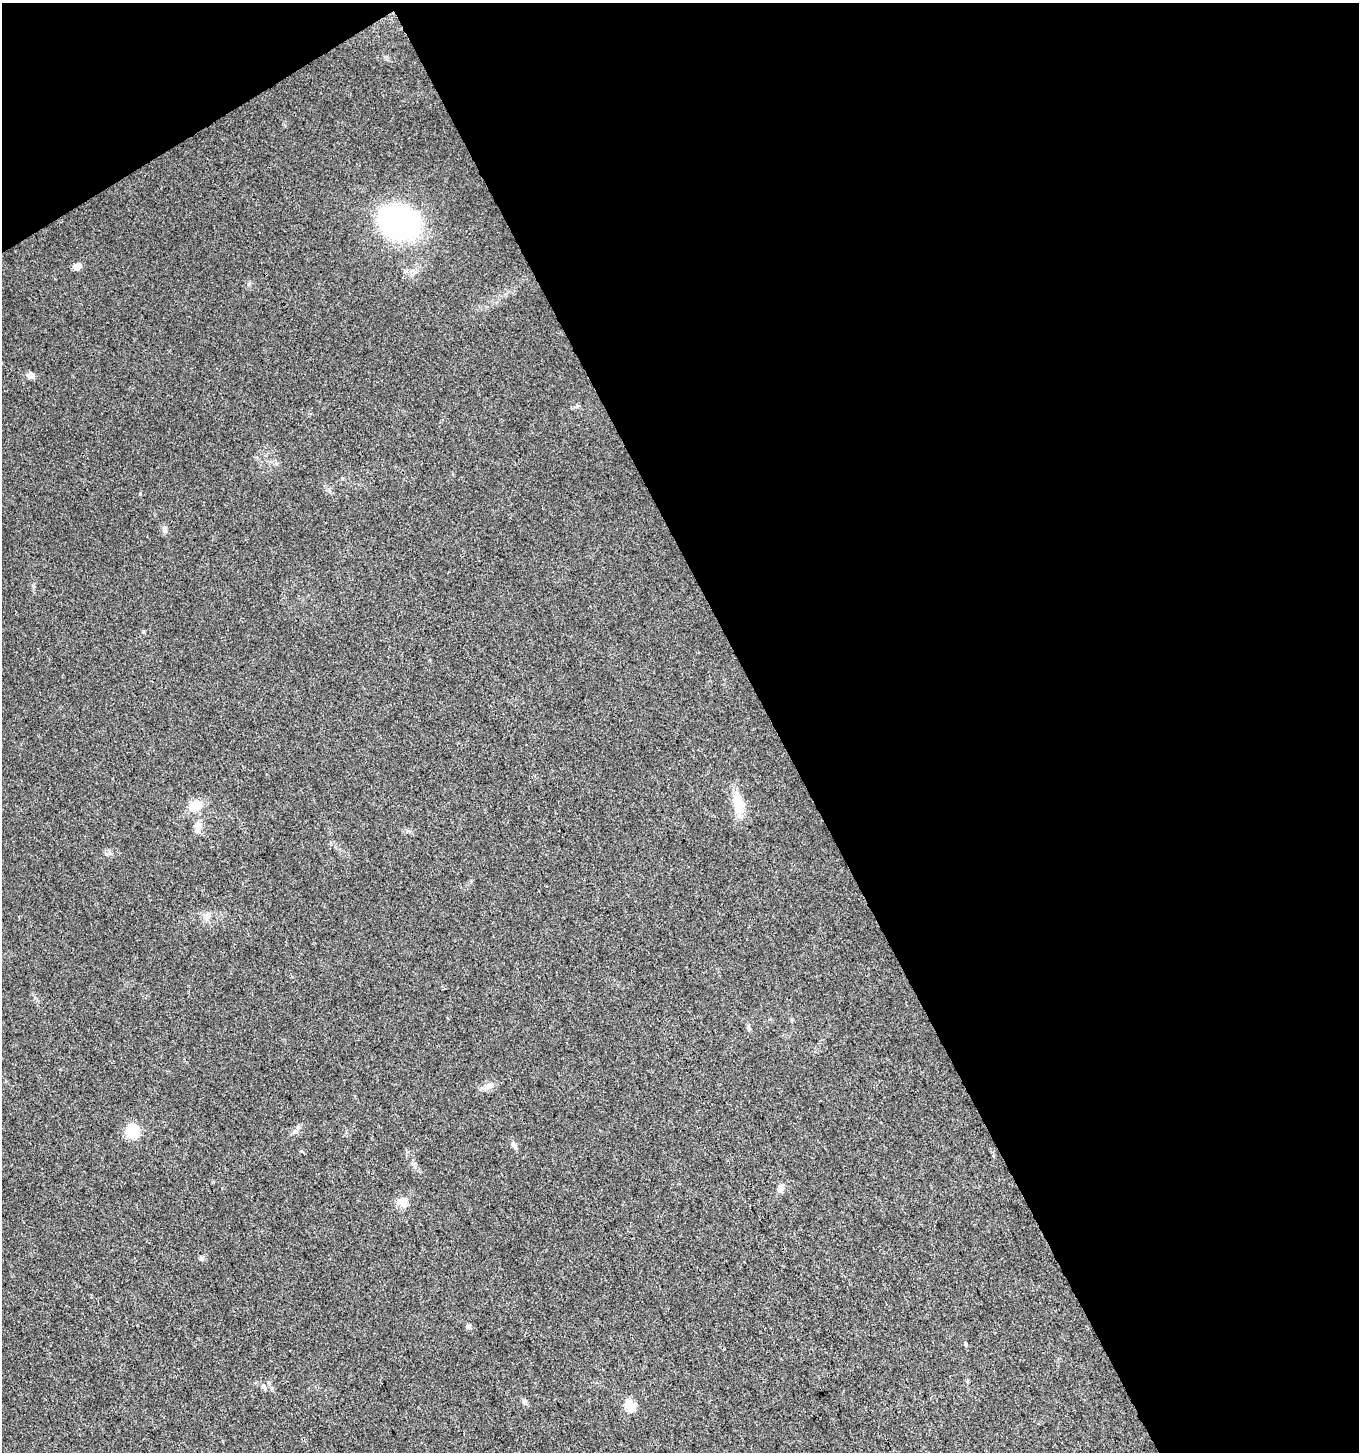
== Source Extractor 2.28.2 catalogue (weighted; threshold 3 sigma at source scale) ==
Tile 2 of 2 x 2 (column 2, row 1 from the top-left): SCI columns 1419-2775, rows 1453-2902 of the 2855 x 2902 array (HDU 1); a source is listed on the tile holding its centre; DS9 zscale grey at full resolution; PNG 1361 x 1454 px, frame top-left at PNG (2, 3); no overlay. Shown black and unused: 46% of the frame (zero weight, under 3 of 4 exposures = <1% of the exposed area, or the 3 px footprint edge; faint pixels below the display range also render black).
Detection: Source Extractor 2.28.2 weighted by HDU 2 'WHT'; one run over the whole footprint, this tile lists its part. Background 0.0231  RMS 0.0045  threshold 0.0201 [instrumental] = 3 sigma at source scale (4.5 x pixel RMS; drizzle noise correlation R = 1.50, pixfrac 1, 0.0396/0.0396 arcsec/px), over >= 5 px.
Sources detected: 21; all 21 listed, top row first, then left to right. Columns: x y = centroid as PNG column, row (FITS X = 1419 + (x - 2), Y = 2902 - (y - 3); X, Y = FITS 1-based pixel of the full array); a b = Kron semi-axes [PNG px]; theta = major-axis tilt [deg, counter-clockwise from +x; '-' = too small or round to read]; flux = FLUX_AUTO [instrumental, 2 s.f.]
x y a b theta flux
399 222 33 26 -16 97
77 266 9 7 32 2.4
31 375 8 8 - 2
165 530 9 7 70 1.3
144 632 6 3 -72 0.49
738 804 29 13 -77 9.3
195 806 19 12 24 7.1
197 827 14 7 71 2.9
207 915 7 4 71 1.2
748 1027 8 5 -81 0.95
488 1086 14 8 31 2.8
132 1131 7 6 - 42
514 1145 8 6 -56 1.2
780 1188 13 7 74 2
402 1202 14 13 - 4.1
201 1258 7 5 0 1
468 1326 8 5 36 0.84
965 1343 6 3 -72 0.52
263 1386 8 6 -61 1.3
525 1402 7 5 0 0.95
630 1405 7 5 -75 25
Unlisted compact peaks at least as high as the median listed source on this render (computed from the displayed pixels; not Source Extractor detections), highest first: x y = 140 494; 298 1127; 577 406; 249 284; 33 585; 385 57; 106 854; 413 1164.